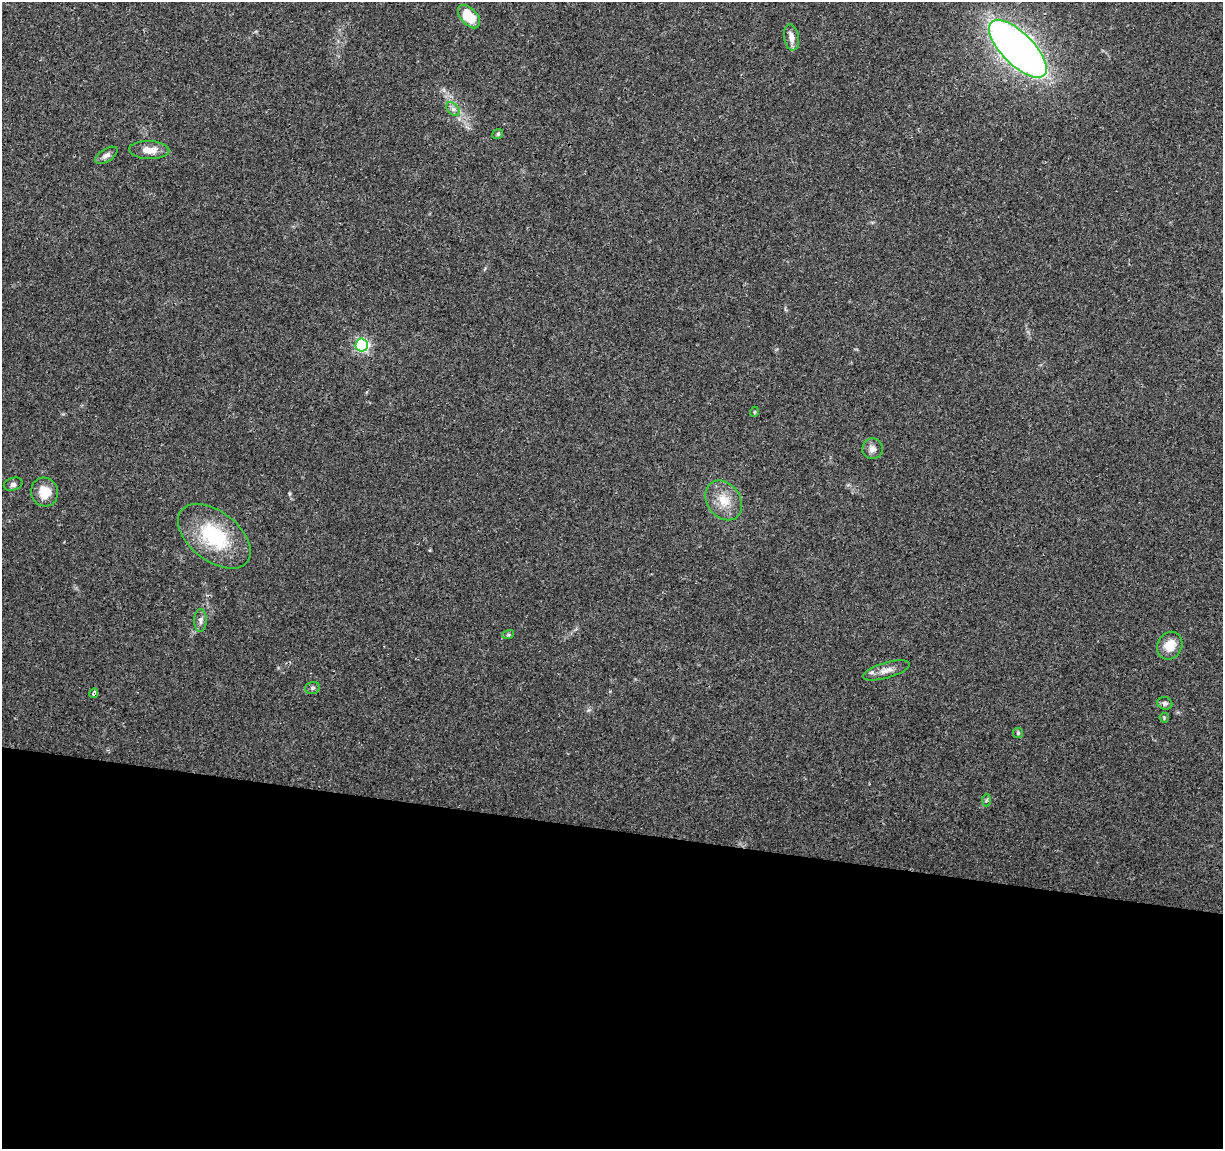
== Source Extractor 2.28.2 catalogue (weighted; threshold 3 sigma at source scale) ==
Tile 14 of 4 x 4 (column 2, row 4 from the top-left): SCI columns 1226-2446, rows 231-1377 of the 4906 x 5106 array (HDU 1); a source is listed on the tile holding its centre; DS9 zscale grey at full resolution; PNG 1225 x 1151 px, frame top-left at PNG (2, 2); each listed source drawn as its Kron ellipse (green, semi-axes under 4 px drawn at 4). Shown black and unused: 28% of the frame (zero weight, under 3 of 4 exposures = <1% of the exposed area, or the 3 px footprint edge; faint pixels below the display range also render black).
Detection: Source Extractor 2.28.2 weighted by HDU 2 'WHT'; one run over the whole footprint, this tile lists its part. Background 0.0368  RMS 0.0035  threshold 0.0156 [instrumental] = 3 sigma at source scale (4.5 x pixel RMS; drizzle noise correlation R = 1.50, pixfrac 1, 0.0396/0.0396 arcsec/px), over >= 5 px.
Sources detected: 24; all 24 listed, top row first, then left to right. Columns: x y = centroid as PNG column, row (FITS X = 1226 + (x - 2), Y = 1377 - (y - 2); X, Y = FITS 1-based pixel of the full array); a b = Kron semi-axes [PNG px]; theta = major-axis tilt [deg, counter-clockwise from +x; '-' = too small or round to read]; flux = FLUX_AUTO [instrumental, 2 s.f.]
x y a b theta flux
469 17 14 8 -48 11
791 37 13 7 -80 2.6
1018 49 37 16 -45 250
453 109 8 5 -45 1.1
498 134 5 5 - 0.61
149 150 20 9 -1 4.1
106 155 13 6 32 1.5
362 345 6 6 - 61
754 412 5 3 - 0.31
872 449 10 10 - 2
13 484 9 6 15 0.95
44 492 14 13 - 5.3
724 500 21 16 -53 6.8
214 536 42 24 -38 24
200 621 11 6 89 1.3
508 635 6 4 18 0.45
1170 646 14 12 59 5.2
886 670 24 7 17 3
312 688 7 5 16 0.73
94 693 5 4 - 0.76
1165 703 7 6 - 0.98
1164 718 5 4 - 0.38
1018 733 5 5 - 0.45
986 800 6 4 87 0.48
Overlapping masked pixels (flux is a lower limit): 1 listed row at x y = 94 693